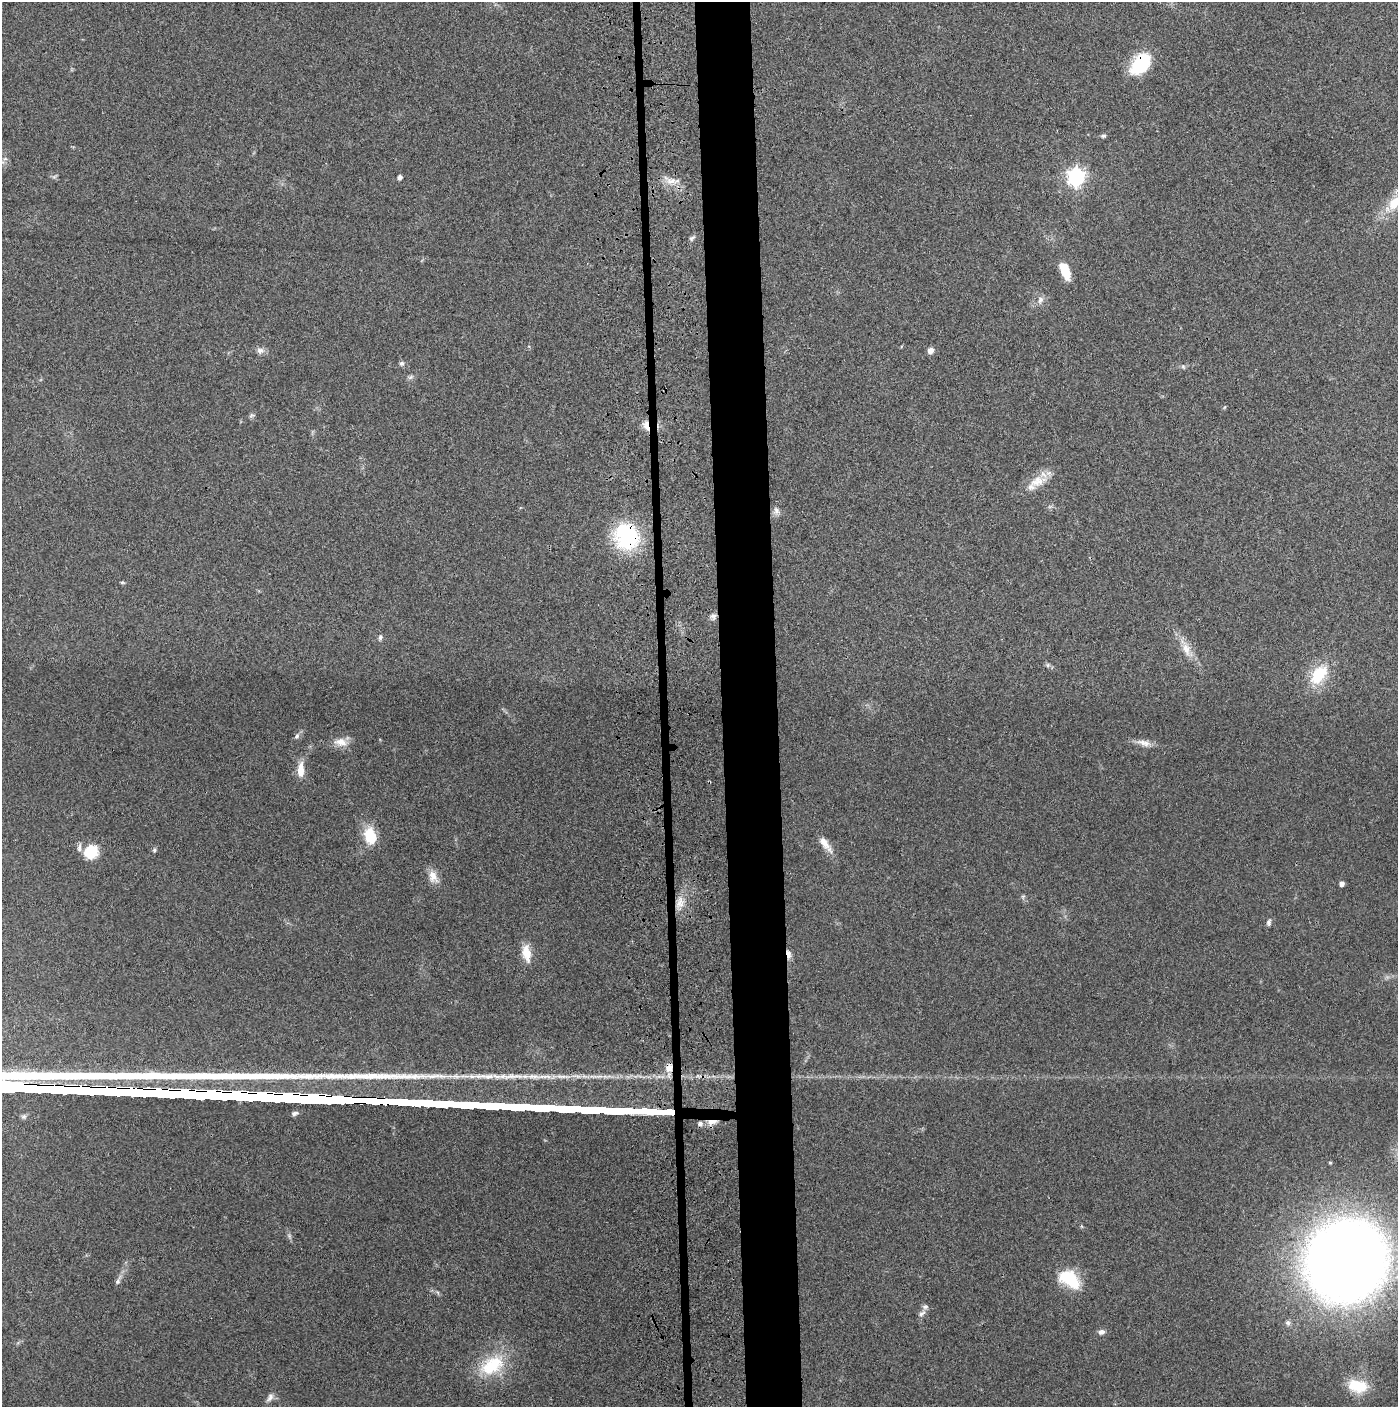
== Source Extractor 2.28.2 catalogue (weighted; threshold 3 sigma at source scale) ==
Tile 5 of 3 x 3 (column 2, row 2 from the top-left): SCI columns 1504-2899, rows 1425-2829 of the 4358 x 4256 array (HDU 1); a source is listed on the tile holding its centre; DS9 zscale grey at full resolution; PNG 1400 x 1409 px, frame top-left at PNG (2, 2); no overlay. Shown black and unused: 5% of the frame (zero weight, under 3 of 4 exposures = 6% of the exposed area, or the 3 px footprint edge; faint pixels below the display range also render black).
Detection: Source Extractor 2.28.2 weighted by HDU 2 'WHT'; one run over the whole footprint, this tile lists its part. Background 0.0699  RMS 0.0076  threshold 0.0342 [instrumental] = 3 sigma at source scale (4.5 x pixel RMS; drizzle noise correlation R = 1.50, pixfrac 1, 0.05/0.05 arcsec/px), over >= 5 px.
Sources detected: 55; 1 inside a brighter object's white glare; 1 cosmic-ray / hot-pixel residue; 1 long thin detection or spike segment (spike, bleed or trail) — not listed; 1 inside a brighter listed object's ellipse — not listed separately; the other 51 listed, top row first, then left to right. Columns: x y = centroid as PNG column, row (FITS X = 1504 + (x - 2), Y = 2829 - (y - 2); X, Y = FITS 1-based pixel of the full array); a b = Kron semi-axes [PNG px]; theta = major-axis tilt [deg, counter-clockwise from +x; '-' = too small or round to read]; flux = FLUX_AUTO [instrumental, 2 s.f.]
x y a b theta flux
1141 64 26 17 51 34
1103 136 7 4 10 1.4
399 177 4 4 - 3.2
1076 177 7 7 - 290
671 181 12 7 1 5.6
1395 203 24 13 48 20
692 238 8 5 26 1.6
1065 271 17 8 -68 17
1040 300 11 7 77 3.4
260 350 10 8 -5 3.5
930 351 7 6 - 4
402 363 7 6 - 1.8
1183 366 6 6 - 1.4
252 415 8 3 19 1.2
646 426 13 6 -73 6.2
1037 481 27 13 19 14
776 511 11 8 -77 3.5
627 536 32 29 -62 61
122 582 6 4 -18 0.89
713 616 9 8 - 3
380 637 7 5 86 1.7
1186 649 19 10 -71 8.9
1048 665 6 5 - 1.4
1319 674 24 14 52 29
297 736 8 6 63 2
340 742 18 10 -9 8.1
1144 743 21 7 -16 5.9
300 770 16 7 88 11
370 835 18 12 -72 22
825 844 24 8 -53 7.9
154 850 5 5 - 1.3
91 852 18 17 - 18
433 877 17 11 -72 7.5
1341 884 4 4 - 3.7
1023 896 6 4 18 1.1
680 902 17 10 81 8.7
1269 922 9 6 78 2.1
526 953 19 9 -80 13
788 954 13 6 -78 3.8
669 1067 10 9 - 6.5
712 1121 9 4 3 12
1330 1163 4 3 - 0.73
1346 1260 52 49 47 1600
1072 1281 22 17 -39 23
118 1282 7 6 - 1.9
922 1313 12 5 38 2.6
1288 1323 7 6 - 1.9
1101 1332 9 6 6 2.8
492 1365 37 22 31 36
1358 1386 27 16 -9 20
270 1397 12 7 59 3.2
Overlapping masked pixels (flux is a lower limit): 7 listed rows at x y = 1141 64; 646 426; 627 536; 713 616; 788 954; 669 1067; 712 1121
Isophote crosses this tile's border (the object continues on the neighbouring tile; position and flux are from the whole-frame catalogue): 2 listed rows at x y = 1395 203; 1346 1260